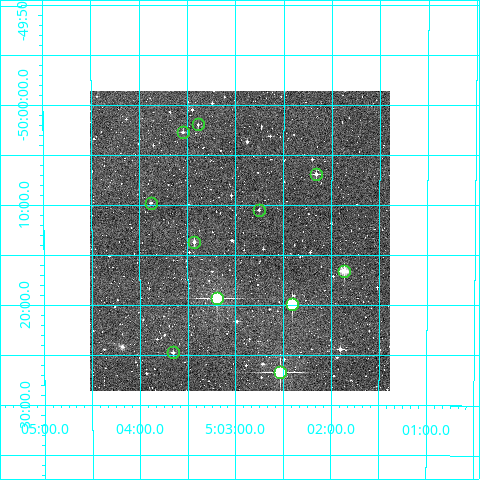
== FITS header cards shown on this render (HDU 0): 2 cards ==
NAXIS1  =                  300
NAXIS2  =                  300

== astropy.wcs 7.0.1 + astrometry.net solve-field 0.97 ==
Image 300 x 300 px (HDU 0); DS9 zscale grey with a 90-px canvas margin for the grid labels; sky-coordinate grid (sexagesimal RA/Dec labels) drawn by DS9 from the SOLVED WCS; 11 Tycho-2 reference stars matched to detected sources circled (green)
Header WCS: RA---TAN/DEC--TAN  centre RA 05:02:57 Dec -50:14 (75.74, -50.23 deg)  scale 6 arcsec/px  FOV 30.0' x 30.0'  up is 0 deg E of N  parity normal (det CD < 0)
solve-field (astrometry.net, Tycho-2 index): VERIFIED the header's WCS against the Tycho-2 star catalogue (verified at 2 index scales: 10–11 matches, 0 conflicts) and refined it, rather than solving blind
Solved WCS: RA---TAN-SIP/DEC--TAN-SIP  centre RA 05:02:57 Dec -50:14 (75.74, -50.23 deg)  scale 6 arcsec/px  FOV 30.0' x 30.0'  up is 0 deg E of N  parity normal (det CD < 0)
The solver's refit moves the header's centre by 2 arcsec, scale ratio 1.001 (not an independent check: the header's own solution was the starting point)
Tycho-2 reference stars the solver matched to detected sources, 11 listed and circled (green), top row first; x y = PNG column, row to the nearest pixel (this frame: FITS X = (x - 93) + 1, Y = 300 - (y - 91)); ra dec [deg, ICRS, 3 dp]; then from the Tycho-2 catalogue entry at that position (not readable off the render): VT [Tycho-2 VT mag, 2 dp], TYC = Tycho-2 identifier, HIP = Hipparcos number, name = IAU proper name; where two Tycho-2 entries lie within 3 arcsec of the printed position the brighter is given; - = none
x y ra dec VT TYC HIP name
201 124 75.847 -50.032 12.65 8084-1157-1 - -
186 132 75.887 -50.046 11.76 8084-1076-1 - -
319 174 75.540 -50.115 11.56 8084-556-1 - -
154 203 75.971 -50.163 12.06 8084-1487-1 - -
262 210 75.689 -50.175 11.92 8084-894-1 - -
197 242 75.858 -50.228 11.03 8084-996-1 - -
347 271 75.466 -50.276 9.06 8084-745-1 - -
220 298 75.799 -50.322 7.92 8084-1615-1 23502 -
295 304 75.602 -50.333 8.82 8084-1046-1 - -
176 352 75.913 -50.413 11.69 8084-1706-1 - -
283 372 75.633 -50.445 7.99 8084-1570-1 23459 -